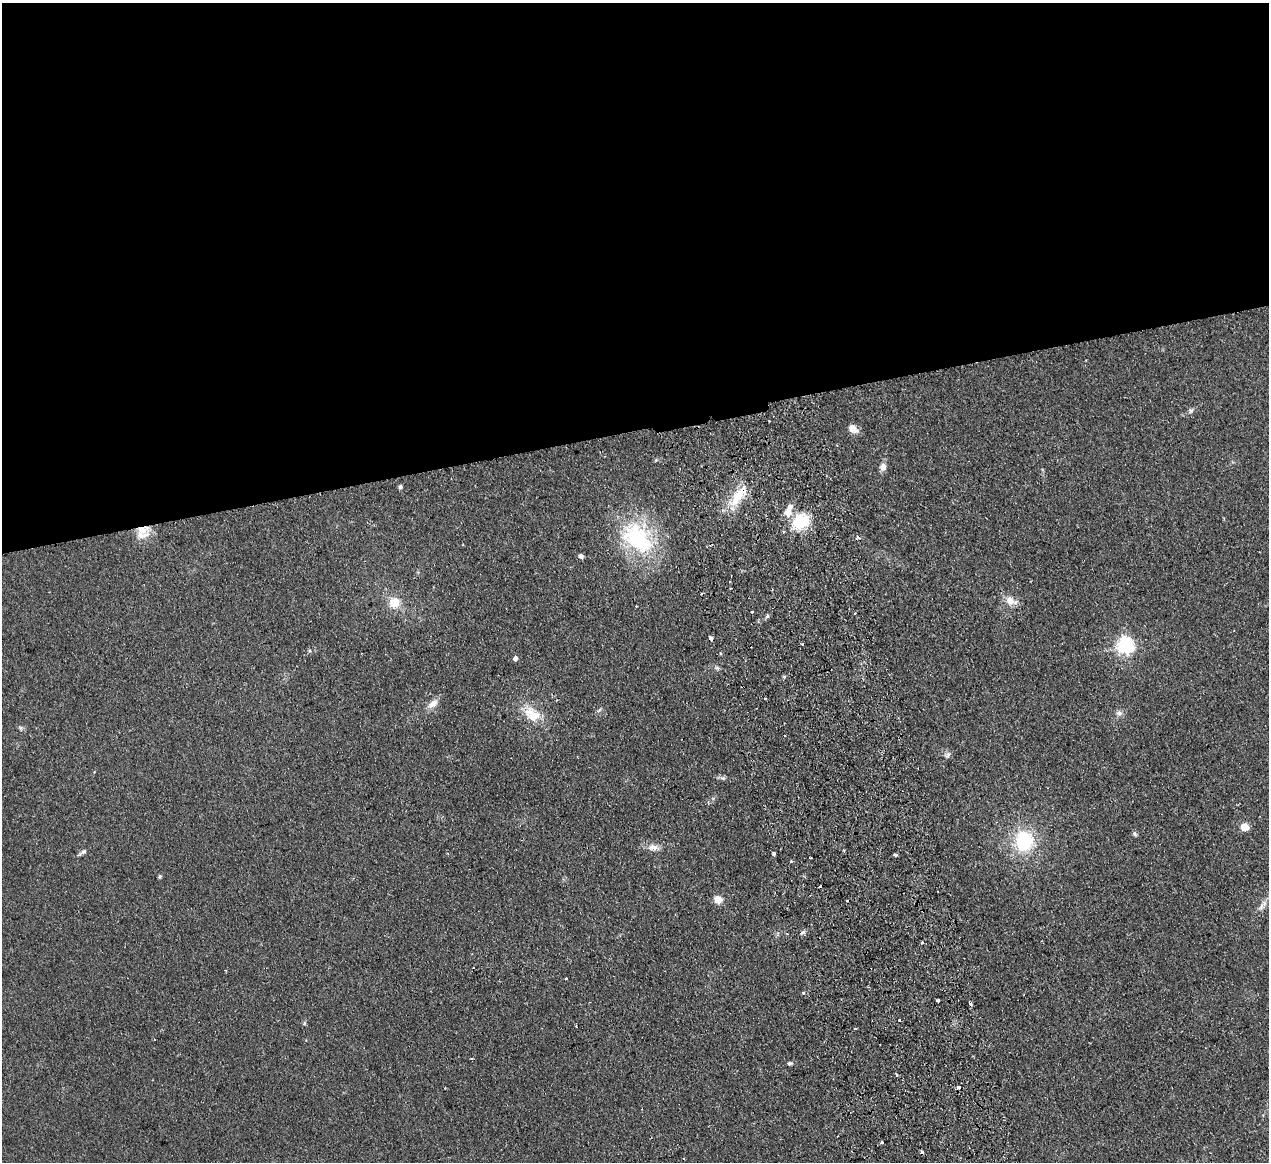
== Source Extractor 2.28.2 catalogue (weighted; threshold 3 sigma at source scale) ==
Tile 2 of 4 x 4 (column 2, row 1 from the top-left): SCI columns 1323-2589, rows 3760-4919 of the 5180 x 5078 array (HDU 1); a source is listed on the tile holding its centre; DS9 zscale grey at full resolution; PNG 1271 x 1164 px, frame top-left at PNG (2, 3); no overlay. Shown black and unused: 37% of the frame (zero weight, under 2 of 3 exposures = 3% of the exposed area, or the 3 px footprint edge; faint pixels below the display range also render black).
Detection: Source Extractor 2.28.2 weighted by HDU 2 'WHT'; one run over the whole footprint, this tile lists its part. Background 0.107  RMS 0.011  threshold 0.0476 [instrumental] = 3 sigma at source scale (4.5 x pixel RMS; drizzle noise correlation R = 1.50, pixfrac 1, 0.05/0.05 arcsec/px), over >= 5 px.
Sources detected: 69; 11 cosmic-ray / hot-pixel residue — not listed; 2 inside a brighter listed object's ellipse — not listed separately; the other 56 listed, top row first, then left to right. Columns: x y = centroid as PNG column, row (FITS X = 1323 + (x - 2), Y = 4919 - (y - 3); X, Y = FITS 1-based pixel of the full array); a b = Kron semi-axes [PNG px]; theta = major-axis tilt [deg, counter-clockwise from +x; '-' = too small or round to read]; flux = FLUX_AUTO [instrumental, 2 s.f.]
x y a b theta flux
1191 411 7 5 86 2.2
853 429 12 8 -36 8.6
656 460 5 3 - 0.99
883 467 9 7 73 6.7
400 487 5 5 - 2
738 496 36 12 52 30
788 512 14 9 74 10
801 522 16 13 41 50
142 530 19 11 -28 17
637 537 51 35 -44 100
463 545 3 2 - 0.78
581 556 6 5 - 3.4
701 594 2 2 - 0.76
1010 601 14 9 -20 12
394 602 13 12 - 17
752 612 3 2 - 1.5
855 613 3 2 - 1.4
767 616 6 5 - 2.1
710 638 4 3 - 7.3
803 644 4 3 - 3.8
1125 645 6 6 - 370
309 651 5 4 - 1.4
515 658 4 4 - 4.8
784 676 5 3 - 1.2
433 704 16 9 38 8
599 710 7 4 44 1.9
1119 713 9 7 15 4.2
532 714 26 17 -44 26
20 728 7 5 -36 2.1
947 755 10 7 57 3.3
723 778 9 6 -26 2.7
1245 827 5 5 - 36
1135 834 6 5 - 2.1
1024 841 19 17 89 67
654 847 16 8 -4 7.6
83 852 12 5 34 3
773 853 4 3 - 2.2
895 855 3 3 - 6.4
810 858 3 2 - 0.96
791 861 3 3 - 2.5
160 876 6 4 88 1.4
718 900 8 8 - 10
1262 905 20 6 54 6.5
803 932 7 4 36 2.1
922 943 3 3 - 1.4
566 978 3 2 - 1.8
803 993 3 3 - 5.9
938 1001 4 3 - 5.8
970 1004 3 3 - 3.5
899 1020 3 3 - 2.1
304 1023 6 4 88 1.5
855 1028 4 2 - 1.4
471 1058 4 2 - 0.98
790 1063 6 5 - 1.9
896 1074 4 3 - 2
882 1142 3 3 - 2.8
Overlapping masked pixels (flux is a lower limit): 3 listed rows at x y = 738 496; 142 530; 710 638